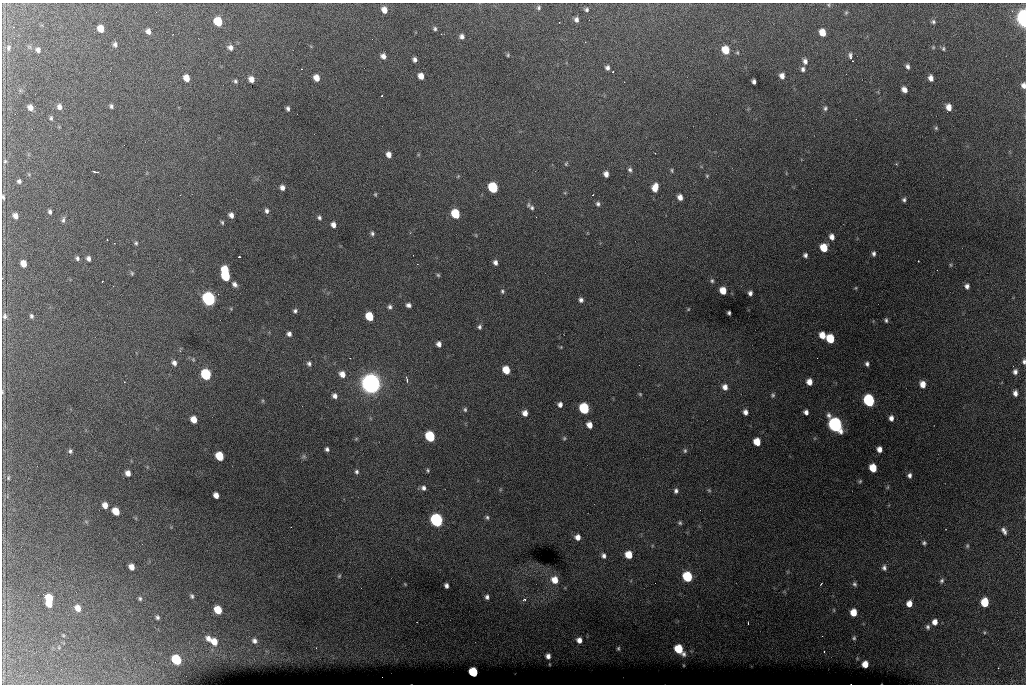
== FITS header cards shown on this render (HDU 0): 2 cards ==
NAXIS1  =                 1024 /fastest changing axis
NAXIS2  =                  682 /next to fastest changing axis

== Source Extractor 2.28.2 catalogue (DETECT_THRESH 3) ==
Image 1024 x 682 px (HDU 0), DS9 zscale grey, 1 PNG px = 1 image px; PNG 1028 x 686 px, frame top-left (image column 1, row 682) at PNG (2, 3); no overlay
Background 6440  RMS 53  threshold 158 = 3 sigma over >= 5 px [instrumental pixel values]
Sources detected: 226; all 226 listed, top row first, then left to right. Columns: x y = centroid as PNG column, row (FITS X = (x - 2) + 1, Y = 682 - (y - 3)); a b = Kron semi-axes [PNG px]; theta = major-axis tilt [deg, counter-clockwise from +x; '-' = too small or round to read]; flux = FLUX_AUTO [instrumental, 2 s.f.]
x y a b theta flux
829 5 5 3 - 3.9e+03
539 7 6 5 - 6.9e+03
586 9 6 5 - 7.6e+03
384 10 6 5 - 2.7e+04
846 13 6 5 - 4.8e+03
1023 18 9 5 -85 1.2e+06
576 19 6 5 - 1.3e+04
218 21 6 6 - 1.3e+05
559 22 2 2 - 2.2e+03
933 22 5 5 - 6.8e+03
14 27 3 3 - 2.6e+03
101 29 6 5 - 5.0e+04
435 29 5 5 - 6.3e+03
148 31 6 5 - 1.7e+04
822 32 6 5 - 4.6e+04
462 36 5 5 - 1.3e+04
115 44 6 5 - 1.0e+04
230 47 8 6 -33 1.5e+04
933 47 4 4 - 3.7e+03
8 48 9 7 85 1.3e+04
943 49 6 4 -90 5.4e+03
38 50 7 6 - 1.2e+04
726 50 7 6 - 7.1e+04
508 55 4 3 - 4.3e+03
383 56 6 5 - 1.7e+04
850 56 10 6 -85 1.4e+04
415 59 5 4 - 1.1e+04
805 61 7 6 - 1.4e+04
907 66 6 4 -68 9.8e+03
607 68 5 4 - 1.1e+04
803 69 6 5 - 9.7e+03
613 72 3 2 - 5.8e+03
421 76 6 5 - 3.1e+04
782 76 6 5 - 1.9e+04
186 78 6 5 - 3.8e+04
316 78 6 5 - 3.5e+04
931 78 6 4 -77 2.0e+04
251 79 6 5 - 2.4e+04
235 81 5 4 - 6.4e+03
754 82 5 4 - 1.1e+04
1023 85 6 5 - 1.5e+04
904 90 6 5 - 1.9e+04
111 106 4 4 - 7.1e+03
30 107 5 5 - 2.0e+04
59 107 7 5 -77 1.5e+04
949 107 6 5 - 3.0e+04
288 108 4 3 - 7.9e+03
825 108 7 5 80 7.2e+03
51 118 5 4 - 5.8e+03
936 128 5 5 - 4.6e+03
655 153 2 2 - 1.7e+03
389 155 6 5 - 2.1e+04
5 161 5 5 - 5.4e+03
566 164 7 4 63 4.7e+03
630 170 6 5 - 7.9e+03
672 170 6 3 -82 4.4e+03
96 172 6 2 -8 5.9e+03
606 174 5 4 - 1.9e+04
458 176 5 4 - 3.4e+03
707 176 4 4 - 3.9e+03
19 181 4 4 - 8.5e+03
493 187 7 6 - 2.7e+05
655 187 8 5 77 4.0e+04
282 188 5 4 - 1.6e+04
375 194 4 3 - 4.0e+03
593 195 2 2 - 2.5e+03
3 197 6 3 -82 5.9e+03
680 197 5 5 - 2.0e+04
904 200 5 5 - 7.6e+03
598 204 6 5 - 8.4e+03
532 208 7 6 - 8.9e+03
267 211 6 5 - 1.0e+04
50 212 5 4 - 8.6e+03
455 214 6 5 - 1.5e+05
231 215 5 4 - 1.7e+04
15 216 6 5 - 1.9e+04
319 218 5 4 - 7.5e+03
63 220 10 5 85 9.0e+03
222 222 5 4 - 5.3e+03
333 225 5 4 - 1.8e+04
372 233 5 4 - 7.0e+03
832 237 6 5 - 1.9e+04
107 239 3 2 - 1.8e+03
136 243 5 5 - 5.7e+03
824 248 6 6 - 7.4e+04
874 253 5 4 - 8.4e+03
805 255 5 4 - 9.3e+03
239 257 3 2 - 6.0e+03
77 258 6 5 - 8.2e+03
88 258 6 5 - 1.2e+04
918 261 2 2 - 2.9e+03
495 262 5 4 - 1.3e+04
23 264 6 5 - 3.6e+04
950 265 6 4 -89 3.5e+03
225 270 6 5 - 9.4e+04
132 273 6 4 -70 4.8e+03
438 275 5 5 - 4.8e+03
226 276 6 5 - 1.7e+05
2 278 3 2 - 3.4e+03
102 281 2 2 - 2.5e+03
712 281 5 5 - 5.9e+03
235 284 7 5 -49 1.3e+04
967 286 5 5 - 1.2e+04
856 288 5 3 - 3.1e+03
502 291 6 5 - 5.8e+03
723 291 6 5 - 4.8e+04
750 293 4 4 - 1.1e+04
209 299 7 6 - 1.0e+06
581 300 5 5 - 1.1e+04
408 305 5 4 - 1.1e+04
390 307 6 5 - 8.3e+03
688 309 4 4 - 3.3e+03
295 311 5 5 - 7.8e+03
729 313 4 3 - 6.6e+03
5 316 7 5 -78 9.5e+03
31 316 5 4 - 6.7e+03
369 316 6 5 - 1.1e+05
886 320 5 3 - 6.6e+03
479 327 5 5 - 7.5e+03
289 334 5 5 - 1.2e+04
822 335 6 5 - 4.1e+04
830 339 6 5 - 1.1e+05
439 344 5 4 - 1.6e+04
561 347 4 4 - 2.8e+03
1024 362 6 4 -89 8.0e+03
174 363 7 5 -68 1.4e+04
309 364 6 5 - 8.6e+03
867 364 5 4 - 8.9e+03
506 370 6 5 - 7.4e+04
1015 372 6 5 - 1.1e+04
206 374 7 6 - 3.2e+05
342 374 7 6 - 2.7e+04
407 380 9 3 -75 8.2e+03
809 382 6 5 - 2.7e+04
371 383 10 9 - 2.6e+06
923 384 6 5 - 3.3e+04
725 387 7 6 - 2.2e+04
3 392 7 4 83 5.2e+03
1015 393 5 4 - 1.5e+04
640 394 5 4 - 4.3e+03
773 395 6 5 - 6.4e+03
335 396 6 5 - 1.5e+04
869 401 7 6 - 4.7e+05
560 404 5 5 - 1.3e+04
584 408 7 6 - 3.1e+05
465 410 6 5 - 6.1e+03
745 412 6 5 - 1.6e+04
806 412 5 4 - 1.3e+04
525 413 6 5 - 2.2e+04
891 418 6 5 - 1.5e+04
194 419 6 5 - 4.2e+04
589 425 6 5 - 2.8e+04
835 425 8 7 - 1.2e+06
430 436 7 6 - 2.5e+05
564 438 5 4 - 4.5e+03
356 439 5 4 - 4.0e+03
757 442 6 5 - 5.9e+04
327 449 4 4 - 8.7e+03
879 449 5 5 - 2.1e+04
70 451 5 4 - 7.3e+03
685 451 6 5 - 6.1e+03
219 456 6 5 - 1.2e+05
304 456 7 6 - 6.2e+03
873 468 6 5 - 7.6e+04
428 470 5 4 - 4.7e+03
357 472 5 5 - 7.7e+03
128 473 5 5 - 2.3e+04
909 475 5 4 - 1.0e+04
8 478 7 5 89 6.0e+03
860 481 5 4 - 4.6e+03
888 487 6 3 71 3.8e+03
423 488 6 6 - 1.2e+04
709 490 6 5 - 4.9e+03
676 491 6 5 - 1.0e+04
216 495 5 5 - 2.3e+04
105 505 5 5 - 2.6e+04
116 511 6 5 - 6.4e+04
487 517 6 5 - 7.0e+03
437 520 7 6 - 8.2e+05
680 523 6 5 - 6.1e+03
1004 531 8 4 -60 1.3e+04
578 537 6 5 - 2.1e+04
924 543 5 4 - 6.5e+03
967 546 6 5 - 5.2e+03
629 555 6 6 - 6.0e+04
604 556 7 5 -67 1.2e+04
131 567 6 5 - 2.5e+04
884 568 7 6 - 1.1e+04
339 576 5 4 - 4.0e+03
687 577 7 6 - 2.3e+05
555 580 8 7 - 4.1e+04
942 581 7 5 61 7.7e+03
405 584 3 3 - 2.6e+03
821 584 3 2 - 2.2e+03
854 584 6 6 - 7.7e+03
446 585 5 4 - 1.1e+04
192 596 5 4 - 6.5e+03
487 597 6 5 - 1.0e+04
49 598 7 5 -69 8.7e+04
140 598 5 4 - 6.0e+03
525 600 5 5 - 7.2e+03
985 602 6 5 - 1.3e+05
49 604 6 4 -25 3.7e+04
909 604 6 5 - 2.8e+04
78 608 7 6 - 3.2e+04
218 610 6 5 - 9.0e+04
834 610 5 3 - 3.3e+03
853 612 6 5 - 5.2e+04
157 617 4 4 - 6.5e+03
935 622 6 6 - 2.2e+04
748 623 2 2 - 2.4e+03
928 627 6 5 - 8.1e+03
984 632 5 3 - 3.5e+03
63 635 5 4 - 3.2e+03
854 638 5 5 - 5.7e+03
208 639 8 6 -49 1.9e+04
579 640 5 5 - 2.0e+04
254 641 7 6 - 1.4e+04
214 642 7 6 - 4.2e+04
618 648 4 3 - 4.6e+03
679 649 8 6 -50 1.2e+05
824 651 3 2 - 3.4e+03
548 656 5 4 - 1.5e+04
176 660 7 6 - 2.4e+05
865 664 6 5 - 3.9e+04
473 672 6 5 - 2.0e+05
At the frame edge (FLAGS 8, measured only in part): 6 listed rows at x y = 1023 18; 1023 85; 3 197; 2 278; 1024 362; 3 392

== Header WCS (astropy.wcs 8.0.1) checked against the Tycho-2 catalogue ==
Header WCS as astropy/WCSLIB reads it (CRVAL/CRPIX/CD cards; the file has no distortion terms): RA---TAN/DEC--TAN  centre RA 07:06:07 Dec +31:10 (106.53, +31.16 deg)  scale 1.44 arcsec/px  FOV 24.5' x 16.3'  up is -93 deg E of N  parity flipped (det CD > 0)
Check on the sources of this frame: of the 60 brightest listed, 8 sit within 2.2 arcsec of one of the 14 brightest Tycho-2 stars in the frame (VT <= 12.35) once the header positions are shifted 0.32 arcsec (0.31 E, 0.09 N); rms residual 1.08 arcsec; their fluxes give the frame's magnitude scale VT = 25.56 - 2.5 log10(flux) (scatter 0.34 mag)
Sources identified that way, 8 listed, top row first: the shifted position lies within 2.2 arcsec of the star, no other Tycho-2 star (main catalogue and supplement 1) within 4.4 arcsec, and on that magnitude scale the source's flux lands within +1.5 / -3 mag of the star's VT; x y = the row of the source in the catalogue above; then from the Tycho-2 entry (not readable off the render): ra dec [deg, ICRS J2000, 3 dp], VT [Tycho-2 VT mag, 2 dp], TYC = Tycho-2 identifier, HIP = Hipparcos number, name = IAU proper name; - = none
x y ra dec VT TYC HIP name
493 187 106.458 +31.151 12.35 2438-728-1 - -
206 374 106.551 +31.041 11.84 2438-663-1 - -
371 383 106.552 +31.106 9.20 2438-180-1 - -
869 401 106.550 +31.305 11.61 2438-184-1 - -
584 408 106.559 +31.192 11.79 2438-1039-1 - -
835 425 106.562 +31.292 10.01 2438-106-1 - -
437 520 106.614 +31.135 11.36 2438-550-1 - -
473 672 106.684 +31.152 11.76 2438-931-1 - -